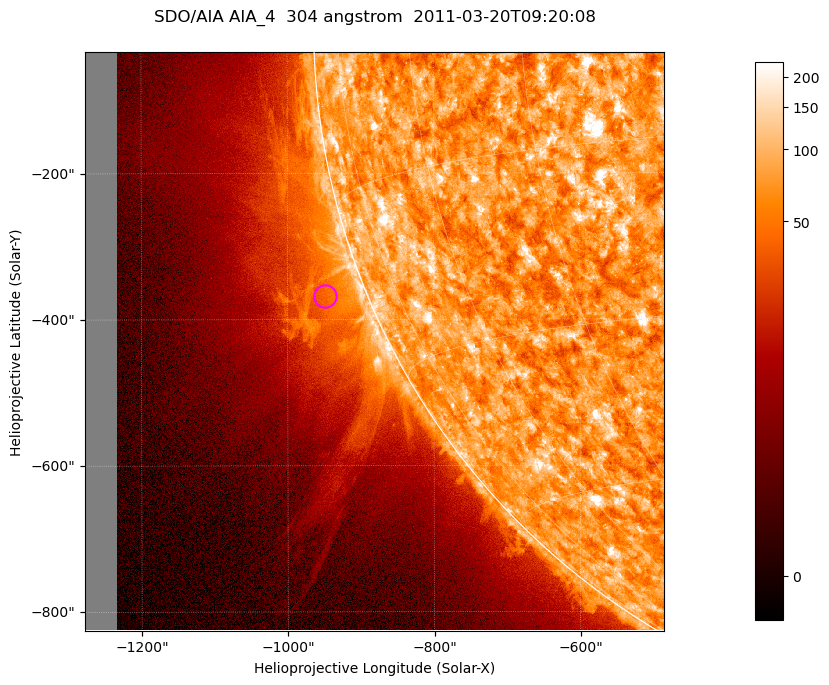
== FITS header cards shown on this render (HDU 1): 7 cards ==
TELESCOP= 'SDO/AIA '           / For AIA: SDO/AIA
INSTRUME= 'AIA_4   '           / For AIA: AIA_ATA1, AIA_ATA2, AIA_ATA3 or AIA_AT
WAVELNTH=                  304 / [angstrom] Wavelength
WAVEUNIT= 'angstrom'           / Wavelength unit: angstrom
DATE-OBS= '2011-03-20T09:20:08.123' / [ISO] Date when observation started; ISO 8
CTYPE1  = 'HPLN-TAN'           / CTYPE1; Typically HPLN
CTYPE2  = 'HPLT-TAN'           / CTYPE2; Typically HPLT

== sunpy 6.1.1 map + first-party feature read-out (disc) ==
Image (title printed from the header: SDO/AIA AIA_4  304 angstrom  2011-03-20T09:20:08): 1320 x 1320 px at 0.6 arcsec/px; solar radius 964 arcsec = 1605 px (partial field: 9.1% of the solar disc is inside the frame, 42% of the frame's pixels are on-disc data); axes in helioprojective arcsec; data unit not stated in the header (colour bar unlabelled)
Orientation: roll -0.132 deg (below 1 deg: not rotated)
Missing data: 5.5% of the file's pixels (0.0% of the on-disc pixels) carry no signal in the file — blank (NaN) pixels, whole columns, Tx -1278..-1232 arcsec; drawn neutral grey and excluded from every search
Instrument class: DISC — disc imager (sunpy class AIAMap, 304 A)
Bright regions (active regions / flare kernels): reference = the on-disc median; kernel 11 px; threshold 5 sigma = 117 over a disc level ~73.6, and >= 1.15x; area >= 1742 px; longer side >= 16 px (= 9.6 arcsec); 0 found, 0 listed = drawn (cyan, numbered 1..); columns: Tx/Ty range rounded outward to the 2 arcsec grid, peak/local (2 s.f.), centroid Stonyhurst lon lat
Off-limb structures (1.02-1.3 R_sun): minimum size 400 px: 8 found; the strongest spans PA ~100..120 deg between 1.02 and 1.15 R_sun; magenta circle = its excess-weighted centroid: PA ~110 deg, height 1.06 R_sun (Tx ~-948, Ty ~-368 arcsec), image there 1.9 x the reference